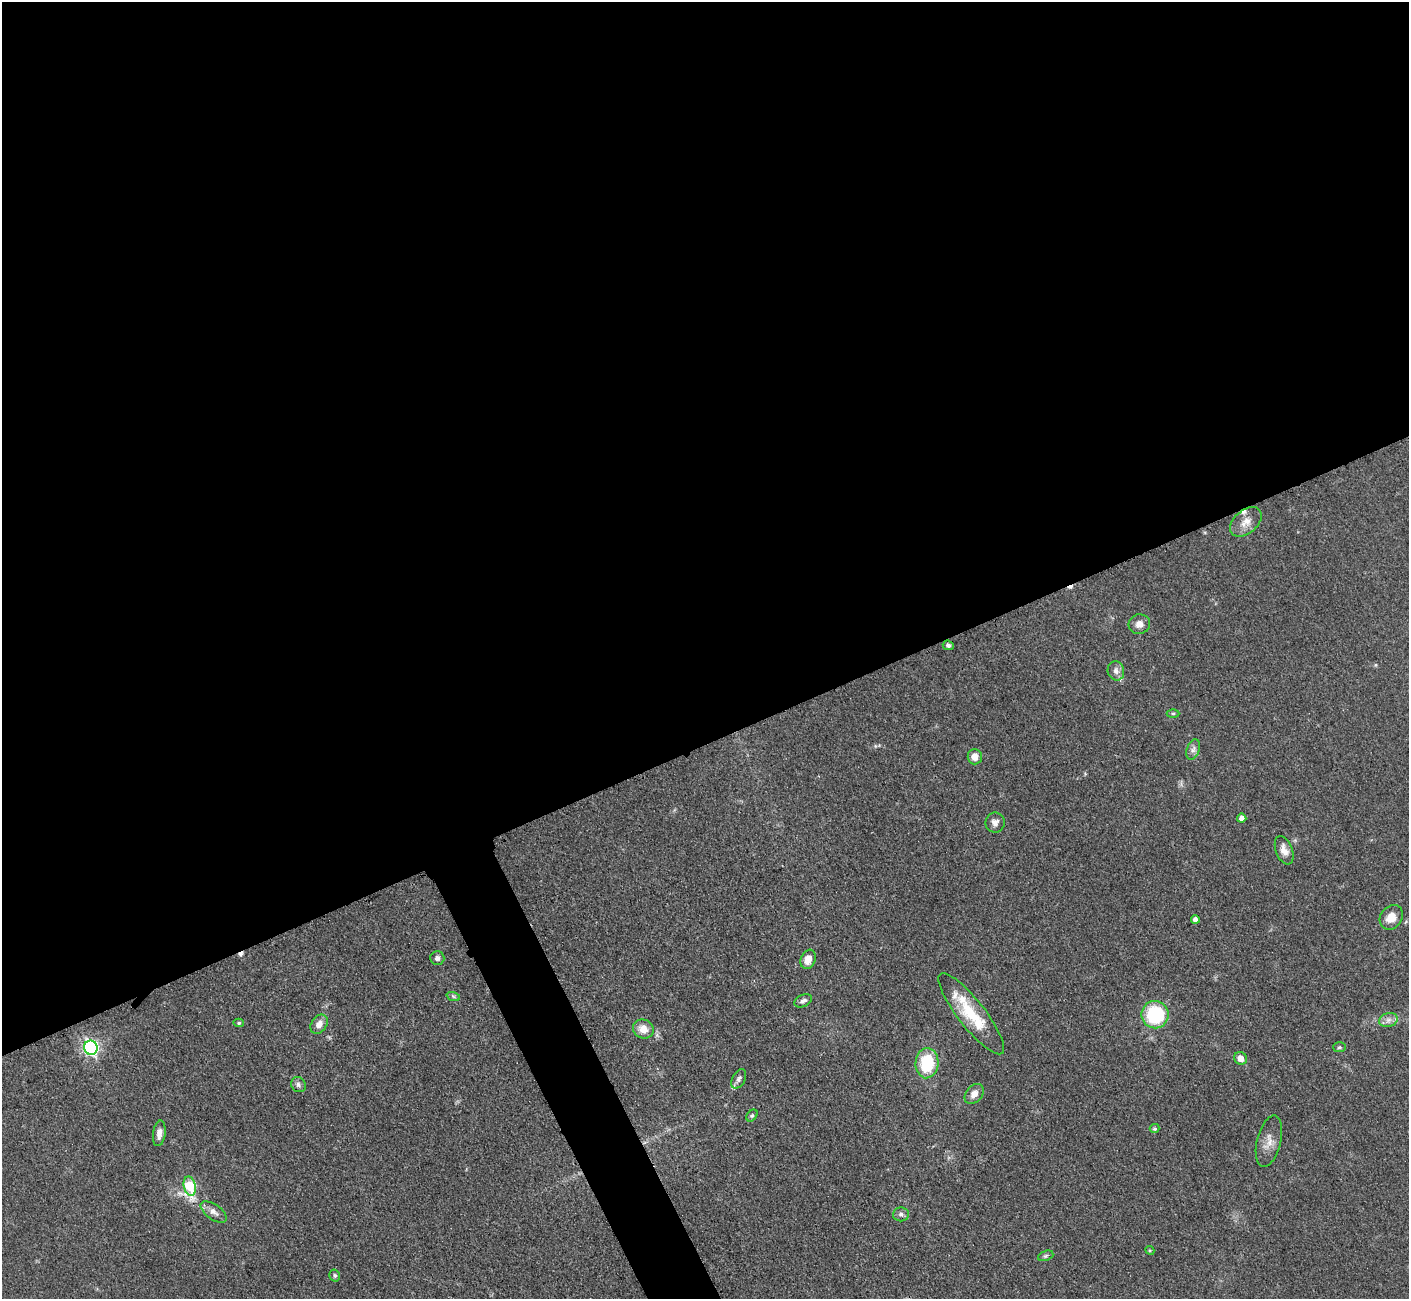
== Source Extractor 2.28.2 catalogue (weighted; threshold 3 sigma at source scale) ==
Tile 2 of 4 x 4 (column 2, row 1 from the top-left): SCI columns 1424-2830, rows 4190-5486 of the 5660 x 5649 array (HDU 1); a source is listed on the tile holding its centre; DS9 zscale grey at full resolution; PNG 1411 x 1301 px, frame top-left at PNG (2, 2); each listed source drawn as its Kron ellipse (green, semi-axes under 4 px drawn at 4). Shown black and unused: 59% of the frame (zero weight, under 3 of 4 exposures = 2% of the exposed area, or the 3 px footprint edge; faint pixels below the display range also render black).
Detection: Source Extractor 2.28.2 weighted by HDU 2 'WHT'; one run over the whole footprint, this tile lists its part. Background 0.0466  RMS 0.0052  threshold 0.0235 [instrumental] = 3 sigma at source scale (4.5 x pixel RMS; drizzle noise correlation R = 1.50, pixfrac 1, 0.05/0.05 arcsec/px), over >= 5 px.
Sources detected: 43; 2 cosmic-ray / hot-pixel residue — neither listed nor drawn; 2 inside a brighter listed object's ellipse — not listed separately; the other 39 listed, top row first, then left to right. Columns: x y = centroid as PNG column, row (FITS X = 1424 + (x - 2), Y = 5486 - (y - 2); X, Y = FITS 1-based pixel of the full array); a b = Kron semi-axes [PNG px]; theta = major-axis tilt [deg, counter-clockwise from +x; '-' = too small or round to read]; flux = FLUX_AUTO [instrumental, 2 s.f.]
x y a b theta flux
1246 522 18 11 40 6.3
1139 624 11 10 - 3.6
948 645 5 4 - 1.1
1116 671 10 8 -76 3.1
1173 713 6 4 0 0.74
1193 750 10 6 71 2.2
975 757 7 7 - 4.3
1242 818 4 4 - 2.8
995 823 10 9 - 2.7
1284 850 15 8 -69 4.2
1391 917 13 10 54 6.2
1195 919 4 4 - 2.3
437 958 7 6 - 2
808 959 10 7 68 5.7
453 996 7 4 -19 0.97
803 1001 9 6 23 1.8
971 1014 50 13 -52 23
1155 1015 13 13 - 40
1388 1020 9 7 16 2.6
239 1023 5 4 - 0.92
319 1024 10 7 56 3.8
643 1029 10 9 - 6.1
1339 1047 6 5 - 0.79
91 1048 7 6 - 130
1241 1058 7 6 - 4.1
927 1063 15 11 85 26
739 1079 10 6 61 1.9
298 1085 8 7 - 1.6
974 1094 11 8 48 4.1
752 1116 7 5 48 0.95
1155 1129 5 4 - 0.91
159 1133 13 6 82 3.2
1269 1141 26 12 76 6
190 1186 10 6 -77 29
214 1212 15 7 -35 3.6
901 1214 8 7 - 1.8
1150 1250 4 4 - 0.6
1046 1256 8 5 20 0.97
335 1275 6 5 - 0.96